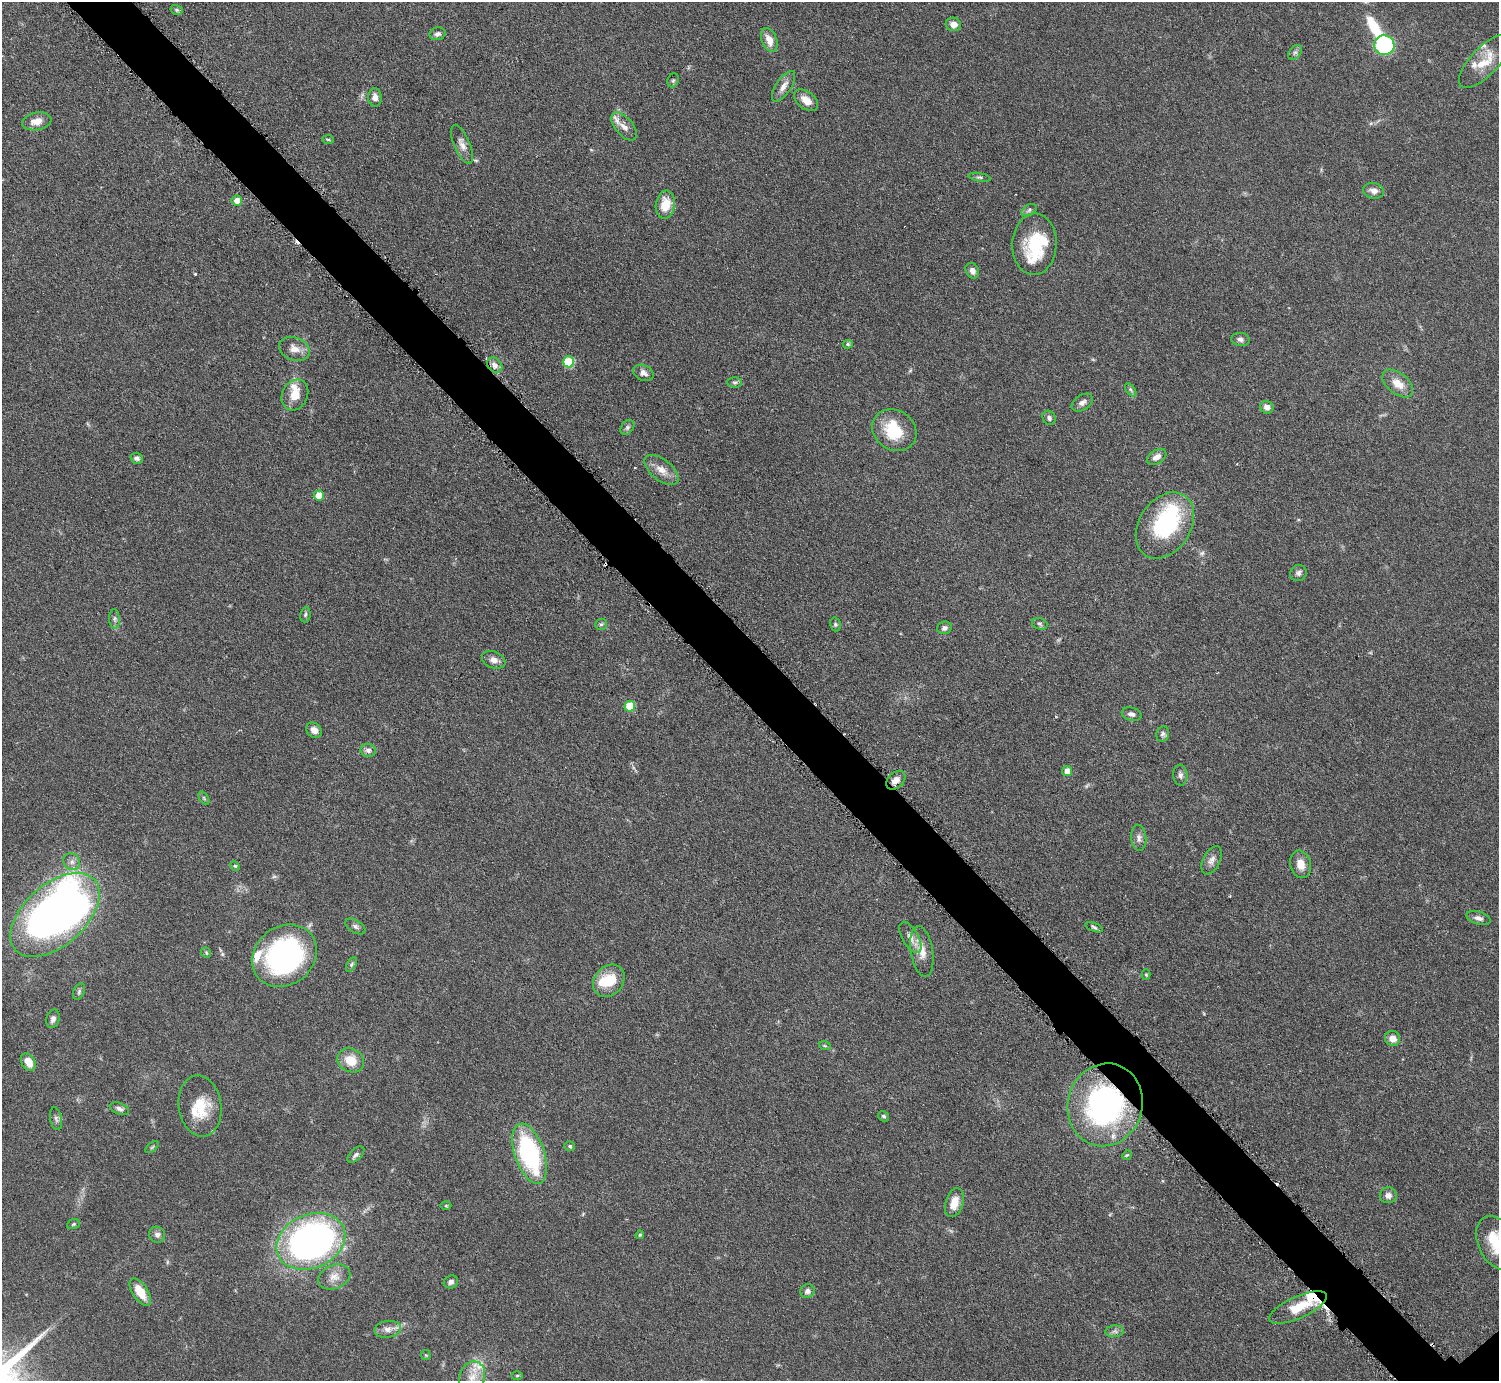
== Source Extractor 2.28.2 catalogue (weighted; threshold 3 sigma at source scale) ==
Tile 11 of 4 x 4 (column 3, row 3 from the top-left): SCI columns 3001-4497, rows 1547-2925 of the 5999 x 5997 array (HDU 1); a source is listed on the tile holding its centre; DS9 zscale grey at full resolution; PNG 1501 x 1383 px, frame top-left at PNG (2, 2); each listed source drawn as its Kron ellipse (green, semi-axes under 4 px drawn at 4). Shown black and unused: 4% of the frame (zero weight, under 3 of 6 exposures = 1% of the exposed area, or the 3 px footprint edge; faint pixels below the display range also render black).
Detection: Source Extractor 2.28.2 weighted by HDU 2 'WHT'; one run over the whole footprint, this tile lists its part. Background 0.0815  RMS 0.0036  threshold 0.0147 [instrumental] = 3 sigma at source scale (4.09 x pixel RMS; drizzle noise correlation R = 1.36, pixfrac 0.8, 0.05/0.05 arcsec/px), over >= 5 px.
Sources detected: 130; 2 too faint to see at this stretch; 5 inside a brighter object's white glare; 4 cosmic-ray / hot-pixel residue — neither listed nor drawn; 10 inside a brighter listed object's ellipse — not listed separately; the other 109 listed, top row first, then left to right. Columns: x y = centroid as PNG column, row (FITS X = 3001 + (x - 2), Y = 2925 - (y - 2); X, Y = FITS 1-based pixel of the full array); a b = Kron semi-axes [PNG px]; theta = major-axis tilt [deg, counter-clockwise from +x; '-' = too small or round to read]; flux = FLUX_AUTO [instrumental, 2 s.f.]
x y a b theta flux
177 10 6 5 - 0.52
953 24 7 7 - 2.5
438 34 8 6 11 1.2
769 40 12 7 -68 3.3
1384 45 10 9 - 34
1295 52 8 5 53 0.83
1485 61 34 14 46 7.9
673 80 7 5 68 0.59
783 86 18 7 57 2.5
375 97 9 7 -89 1.9
806 100 14 8 -38 3.5
37 121 15 9 10 3.7
624 126 17 9 -50 2.6
328 139 6 4 -2 0.42
462 144 21 7 -67 2.4
980 177 11 3 -9 0.66
1374 191 10 8 -12 2
237 200 5 5 - 3.3
665 205 14 9 82 6.4
1029 210 8 5 33 0.81
1034 244 31 22 87 17
972 271 8 6 -60 1.6
1240 339 9 6 -9 1.1
848 344 5 4 - 0.47
294 349 16 11 -20 3.4
569 362 5 5 - 18
495 365 8 6 -42 2
643 373 10 7 -25 2
735 382 7 5 -1 0.72
1398 384 18 10 -39 4.5
1131 390 7 4 -54 0.66
295 395 16 12 62 5.2
1082 403 12 7 33 1.5
1267 407 7 6 - 2.1
1049 418 7 6 - 0.99
627 427 8 6 52 0.85
894 430 23 19 -35 13
1157 457 11 6 32 1.9
137 458 6 5 - 1
661 470 20 10 -39 3.8
319 496 5 5 - 5.8
1165 525 36 25 57 33
1298 573 8 8 - 1.1
305 615 8 5 83 0.64
114 619 9 5 -87 0.88
601 624 6 5 - 0.66
836 624 7 5 -73 0.67
1040 624 8 5 -17 0.73
944 628 7 6 - 1.2
494 660 12 8 -22 2.1
630 706 5 5 - 8.1
1132 714 10 6 -16 1.5
314 730 8 7 - 2
1163 734 8 6 79 0.89
368 750 8 6 -11 1.3
1067 771 5 5 - 2.5
1180 775 10 7 -86 1.3
896 780 11 7 44 2.3
204 798 7 4 -54 0.51
1139 838 13 7 -85 1.6
1212 860 15 8 63 2
72 862 9 8 - 1.5
1300 864 14 10 -76 3.5
235 866 5 4 - 0.4
55 915 53 30 42 220
1478 918 12 6 -16 1.5
355 926 11 6 -32 1.1
1094 927 9 3 -21 0.63
910 937 17 8 -61 2.5
922 951 26 11 -81 4.4
206 953 5 4 - 0.43
285 956 34 29 38 67
351 965 8 4 60 0.67
1146 974 5 4 - 0.38
609 981 17 14 48 9.9
79 991 9 5 65 0.77
53 1019 9 6 75 1.3
1393 1038 8 7 - 3
825 1046 6 3 -18 0.44
351 1060 14 11 -25 6.1
28 1062 9 6 -58 3.8
1105 1105 42 37 74 77
200 1106 31 21 -82 11
119 1109 10 5 -22 1.2
883 1116 6 4 -31 0.63
56 1119 11 6 -79 1
570 1146 5 5 - 0.63
152 1147 8 4 37 0.51
530 1154 31 15 -71 45
356 1155 10 5 42 0.98
1127 1155 5 4 - 0.4
1388 1195 8 8 - 1.7
954 1203 15 9 72 4.5
446 1206 5 3 - 0.3
73 1224 6 5 - 0.45
157 1235 8 7 - 1.4
640 1235 4 3 - 0.4
311 1241 36 26 23 160
1497 1243 28 18 -65 13
334 1277 17 11 22 3.6
451 1282 7 6 - 1.2
807 1291 7 6 - 1.2
140 1292 15 7 -57 6.3
1298 1307 31 11 24 11
388 1329 13 8 8 2.2
1115 1331 9 6 5 1.1
426 1355 5 5 - 0.39
517 1376 5 3 - 0.38
472 1377 16 12 70 4.9
Overlapping masked pixels (flux is a lower limit): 1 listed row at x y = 1105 1105
Isophote crosses this tile's border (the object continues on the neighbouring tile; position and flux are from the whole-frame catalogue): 2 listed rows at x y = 1497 1243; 472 1377